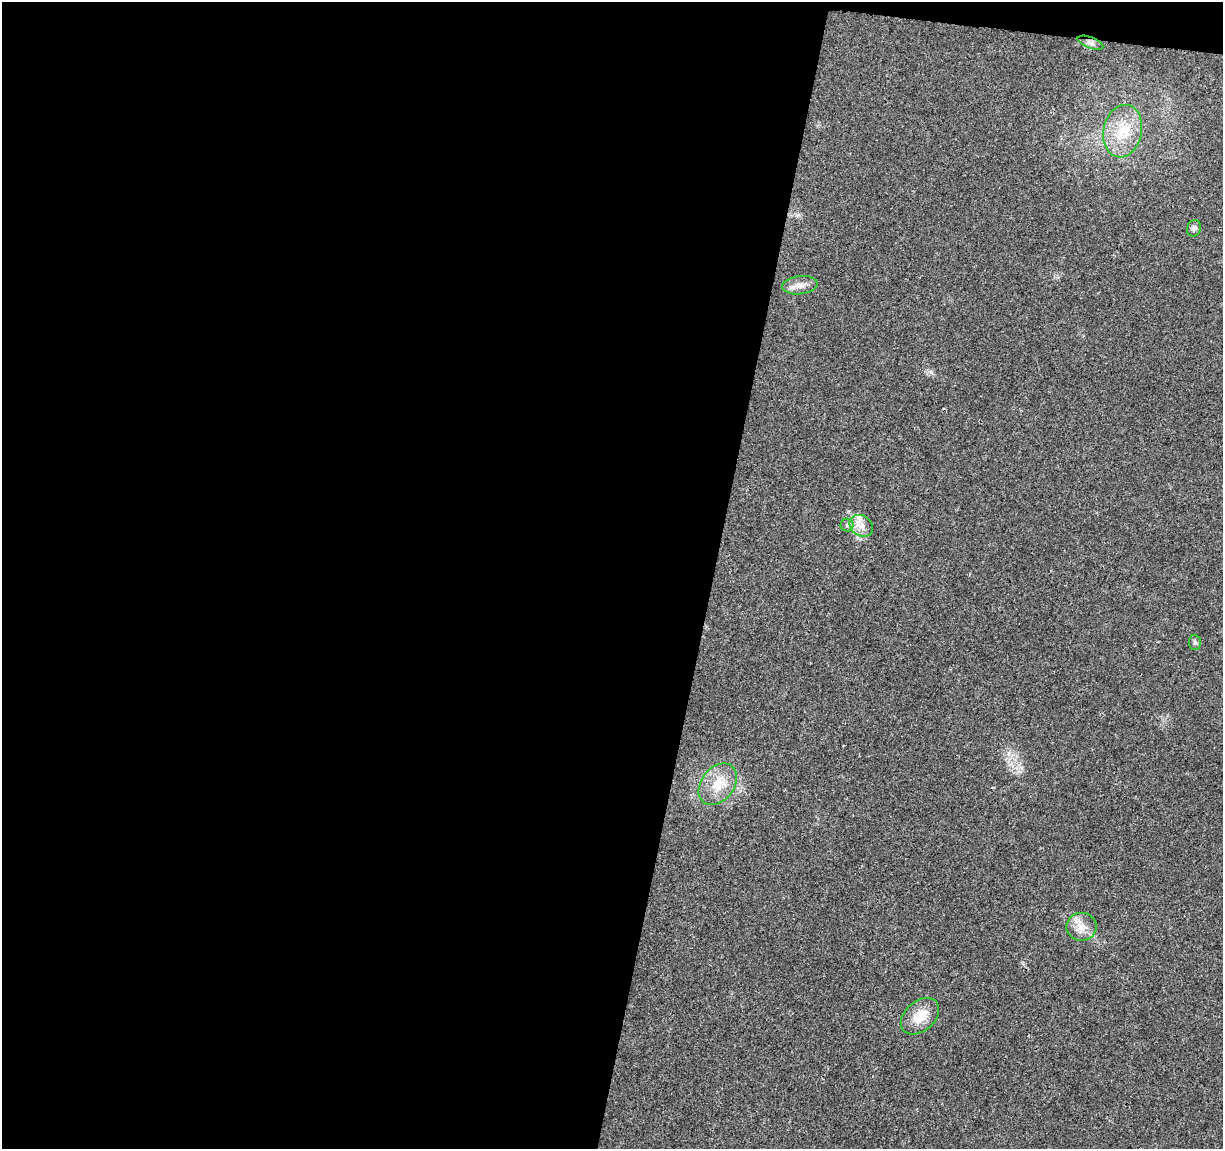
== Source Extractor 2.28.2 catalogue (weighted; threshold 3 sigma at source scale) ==
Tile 1 of 4 x 4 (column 1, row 1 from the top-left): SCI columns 6-1226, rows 3672-4818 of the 4900 x 5106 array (HDU 1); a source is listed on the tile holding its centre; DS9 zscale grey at full resolution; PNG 1225 x 1151 px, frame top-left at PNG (2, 2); each listed source drawn as its Kron ellipse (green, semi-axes under 4 px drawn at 4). Shown black and unused: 59% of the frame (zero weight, under 3 of 4 exposures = <1% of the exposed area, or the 3 px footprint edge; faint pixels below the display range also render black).
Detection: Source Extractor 2.28.2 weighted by HDU 2 'WHT'; one run over the whole footprint, this tile lists its part. Background 0.0199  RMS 0.0029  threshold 0.0128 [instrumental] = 3 sigma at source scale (4.5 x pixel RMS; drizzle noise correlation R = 1.50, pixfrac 1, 0.0396/0.0396 arcsec/px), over >= 5 px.
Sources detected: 11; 1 inside a brighter listed object's ellipse — not listed separately; the other 10 listed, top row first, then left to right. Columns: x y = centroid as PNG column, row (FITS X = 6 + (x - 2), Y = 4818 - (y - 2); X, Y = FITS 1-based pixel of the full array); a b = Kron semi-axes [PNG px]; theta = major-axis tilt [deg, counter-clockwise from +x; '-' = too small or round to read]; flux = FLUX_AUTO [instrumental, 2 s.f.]
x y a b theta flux
1090 43 13 5 -21 1
1123 131 26 19 78 9
1194 228 8 7 - 0.91
800 285 18 9 6 2.3
847 525 6 6 - 0.73
861 526 12 10 -35 2.4
1195 642 8 6 -88 0.68
718 784 23 16 53 6.6
1082 927 15 14 - 3.5
920 1016 22 15 41 5.4